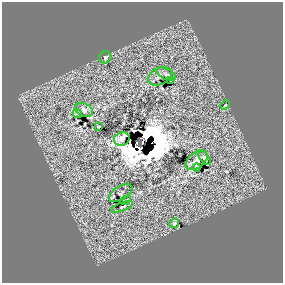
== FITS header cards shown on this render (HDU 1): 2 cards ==
NAXIS1  =                  281 /
NAXIS2  =                  281 /

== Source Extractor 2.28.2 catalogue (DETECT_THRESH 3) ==
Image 281 x 281 px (HDU 1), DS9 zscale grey, 1 PNG px = 1 image px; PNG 285 x 285 px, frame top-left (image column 1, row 281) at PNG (2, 2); each listed source drawn as its Kron ellipse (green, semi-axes under 4 px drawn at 4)
Background 0.00493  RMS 51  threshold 153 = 3 sigma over >= 5 px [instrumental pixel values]
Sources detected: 22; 6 with non-positive FLUX_AUTO (blend fragments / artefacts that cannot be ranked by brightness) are neither listed nor drawn; the other 16 listed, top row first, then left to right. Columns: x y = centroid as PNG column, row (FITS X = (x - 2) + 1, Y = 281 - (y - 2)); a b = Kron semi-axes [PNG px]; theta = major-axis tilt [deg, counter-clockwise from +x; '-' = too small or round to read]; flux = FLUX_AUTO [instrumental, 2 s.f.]
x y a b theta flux
105 57 6 5 - 6700
166 74 10 5 -29 8700
160 76 12 8 26 15000
171 81 3 2 - 2900
225 105 5 4 - 3800
84 110 9 6 -26 9300
77 114 5 3 - 3800
99 126 4 2 - 3400
122 139 8 6 22 9800
205 158 8 4 -51 5600
197 160 12 7 37 17000
197 168 4 3 - 5100
121 193 13 6 31 8900
126 200 6 2 27 2200
122 207 11 3 21 6000
174 223 5 4 - 4700
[6 non-positive-flux detections neither listed nor drawn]